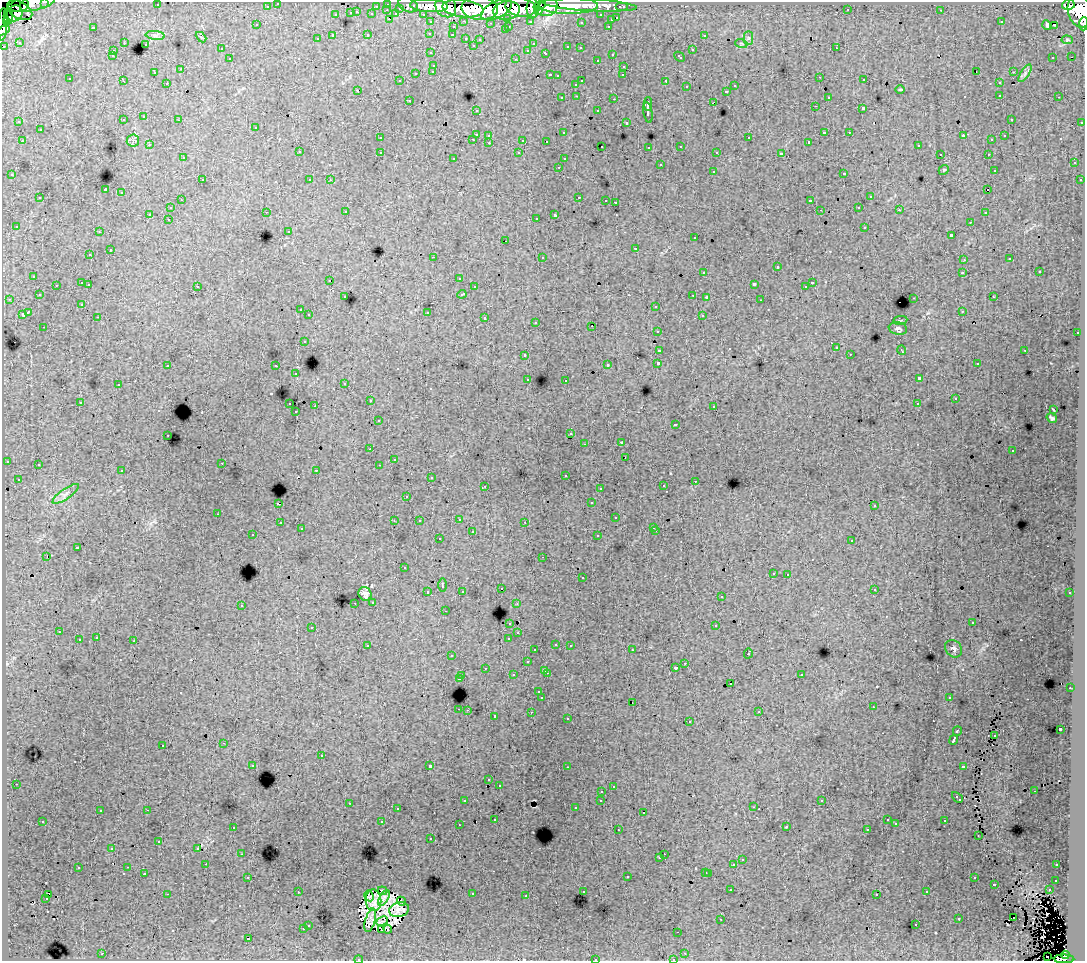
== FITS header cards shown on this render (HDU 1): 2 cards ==
NAXIS1  =                 1083
NAXIS2  =                  959

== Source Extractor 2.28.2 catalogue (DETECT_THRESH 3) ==
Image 1083 x 959 px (HDU 1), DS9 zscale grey, 1 PNG px = 1 image px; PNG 1087 x 963 px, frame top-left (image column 1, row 959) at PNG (2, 2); each listed source drawn as its Kron ellipse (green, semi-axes under 4 px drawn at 4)
Background 169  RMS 1.2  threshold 3.65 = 3 sigma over >= 5 px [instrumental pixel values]
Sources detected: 541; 12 with non-positive FLUX_AUTO (blend fragments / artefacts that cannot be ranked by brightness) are neither listed nor drawn; of the other 529, the 500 brightest by FLUX_AUTO listed and drawn (29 fainter detections omitted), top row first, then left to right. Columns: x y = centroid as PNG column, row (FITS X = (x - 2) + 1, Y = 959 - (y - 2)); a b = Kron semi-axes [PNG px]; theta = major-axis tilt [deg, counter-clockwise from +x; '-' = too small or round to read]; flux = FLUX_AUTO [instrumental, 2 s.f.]
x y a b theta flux
45 2 3 2 - 4500
278 3 3 3 - 2800
31 4 23 7 10 46000
388 4 3 3 - 5900
24 5 5 3 - 27000
157 5 3 2 - 88
408 5 10 6 -22 23000
590 5 47 6 -3 120000
1068 5 6 5 - 100000
267 6 3 3 - 2100
376 6 3 2 - 1200
429 6 19 6 -3 210000
446 6 11 10 - 180000
540 6 6 4 33 76000
569 6 29 8 0 280000
520 7 15 9 -10 300000
547 7 11 8 28 220000
622 7 6 3 0 3900
400 8 3 3 - 1100
463 8 21 8 -7 390000
480 8 18 11 -4 390000
533 8 10 6 89 140000
848 9 2 2 - 83
20 10 14 8 -29 62000
387 10 3 2 - 370
497 10 17 8 27 320000
506 10 13 9 8 220000
941 10 3 2 - 180
538 11 4 3 - 81000
1080 11 16 12 -74 420000
357 12 3 2 - 450
15 13 8 7 - 87000
351 13 3 3 - 1100
372 14 3 3 - 1500
396 14 4 3 - 1200
423 14 3 2 - 2700
336 15 3 3 - 540
601 15 3 3 - 2000
8 16 8 4 -87 79000
508 18 3 3 - 1400
617 18 3 3 - 680
389 19 3 2 - 450
611 20 3 3 - 560
464 21 3 2 - 510
530 21 3 3 - 1500
6 22 4 3 - 82000
431 22 3 3 - 2600
581 22 3 3 - 280
1001 22 3 2 - 64
490 23 3 2 - 110
3 24 16 4 87 90000
1084 24 6 2 85 18000
256 25 3 3 - 220
1047 25 5 3 - 440
1054 25 3 2 - 130
509 26 3 2 - 380
608 26 3 2 - 420
93 27 3 2 - 820
453 27 3 3 - 400
3 30 7 4 28 20000
505 30 3 3 - 220
430 33 3 3 - 180
155 35 9 4 -6 220
368 35 3 3 - 610
452 35 3 3 - 170
704 35 3 3 - 370
333 36 4 3 - 1700
201 37 6 4 -43 100
466 38 3 3 - 420
748 38 7 4 -89 170
317 39 3 3 - 210
480 40 3 3 - 150
1067 40 5 4 - 95
19 42 3 3 - 120
124 43 2 2 - 59
741 43 6 4 -19 110
145 44 3 3 - 370
533 44 3 3 - 200
473 45 3 3 - 290
3 46 3 3 - 1400
568 47 3 3 - 600
580 48 3 3 - 300
836 48 3 2 - 300
221 49 3 3 - 260
528 50 3 3 - 180
692 50 3 3 - 610
113 51 3 3 - 410
431 53 3 3 - 240
546 53 4 3 - 440
612 54 3 3 - 400
112 56 3 3 - 240
680 57 6 3 -43 650
1053 57 3 2 - 200
1071 57 2 2 - 120
230 59 3 3 - 320
516 59 3 2 - 730
597 60 3 3 - 270
434 65 3 3 - 440
624 66 3 3 - 330
181 69 4 3 - 69
433 71 3 3 - 350
976 71 2 2 - 120
154 72 3 3 - 230
1013 72 3 2 - 340
416 73 3 3 - 710
1025 73 10 4 58 230
550 75 3 2 - 680
623 75 3 2 - 220
557 76 3 3 - 140
820 77 3 2 - 120
70 79 3 2 - 130
864 80 3 2 - 280
123 81 3 2 - 84
400 81 3 2 - 74
582 81 3 2 - 700
666 81 4 3 - 1400
167 83 3 2 - 230
999 83 3 3 - 330
576 84 3 3 - 270
735 86 3 3 - 320
686 87 3 3 - 370
900 89 5 3 - 70
358 90 3 3 - 360
727 91 3 3 - 460
1000 95 3 2 - 430
577 96 3 2 - 330
828 97 3 3 - 330
1059 97 3 2 - 210
562 98 3 3 - 260
614 99 3 2 - 470
409 100 3 2 - 210
713 102 4 2 - 360
648 104 6 3 -90 2700
815 106 3 2 - 180
863 108 3 3 - 1200
476 110 3 2 - 180
598 111 3 3 - 460
648 112 10 3 -80 3000
144 117 3 3 - 340
1011 119 3 3 - 180
123 120 3 3 - 370
179 120 3 2 - 190
19 122 3 2 - 140
626 122 3 3 - 200
1082 122 3 3 - 990
256 127 3 3 - 330
40 130 3 3 - 350
824 132 3 3 - 980
849 132 3 2 - 230
564 133 3 3 - 200
476 134 3 3 - 1100
489 135 3 3 - 200
963 136 4 3 - 590
1004 136 3 3 - 170
380 138 3 3 - 260
749 138 3 3 - 510
473 139 3 2 - 430
523 140 3 3 - 1100
992 140 3 3 - 180
22 141 3 2 - 410
133 141 6 6 - 190
546 141 2 2 - 82
809 142 3 3 - 170
489 143 3 2 - 330
149 145 3 2 - 220
602 146 2 2 - 86
681 146 3 3 - 280
918 146 3 3 - 250
649 147 3 3 - 260
299 152 3 3 - 440
380 152 3 3 - 370
717 152 3 2 - 130
519 153 3 3 - 220
781 154 4 3 - 2200
940 154 3 2 - 120
988 154 3 2 - 240
183 158 3 3 - 210
454 158 3 3 - 200
564 159 3 3 - 160
1074 163 3 3 - 250
660 165 3 3 - 580
559 167 3 2 - 240
944 170 5 4 - 100
994 170 3 3 - 130
713 171 3 3 - 460
843 173 3 3 - 410
12 175 3 3 - 260
202 180 3 2 - 350
310 180 3 3 - 230
330 180 3 2 - 170
1080 180 3 3 - 260
105 190 4 3 - 8100
988 190 3 2 - 84
121 193 3 3 - 550
579 197 3 2 - 560
870 197 3 3 - 500
40 198 3 3 - 540
181 200 3 2 - 210
606 200 3 2 - 130
810 201 3 3 - 1500
615 202 3 2 - 1100
859 207 3 2 - 230
170 208 3 3 - 350
820 210 2 2 - 70
899 210 3 2 - 160
266 212 3 2 - 140
346 212 3 2 - 220
985 213 3 3 - 210
150 214 3 3 - 1200
555 215 4 3 - 2200
536 218 3 2 - 100
168 219 3 2 - 210
970 222 3 2 - 140
16 226 3 3 - 110
865 227 3 3 - 640
289 231 3 3 - 130
99 232 3 2 - 150
951 235 3 3 - 1200
694 238 3 3 - 180
506 241 3 2 - 200
635 248 3 3 - 600
110 250 3 3 - 590
90 255 3 2 - 220
433 257 2 2 - 830
542 257 3 3 - 400
1010 259 3 3 - 210
964 260 3 2 - 150
777 267 3 3 - 750
704 272 3 3 - 550
1039 272 3 3 - 720
962 273 3 3 - 65
34 276 3 3 - 330
459 278 3 2 - 120
330 280 3 2 - 96
82 283 3 3 - 870
813 283 3 3 - 560
89 284 3 2 - 360
754 284 4 3 - 1600
56 285 3 2 - 220
197 286 3 3 - 380
474 287 3 3 - 300
805 287 2 2 - 78
462 294 4 3 - 540
39 295 3 3 - 180
693 295 3 2 - 260
345 297 3 3 - 240
706 297 3 2 - 89
993 297 3 2 - 240
914 298 3 2 - 460
9 299 4 3 - 140
761 300 3 2 - 90
82 304 3 3 - 170
656 306 3 3 - 360
300 310 3 2 - 140
962 311 3 2 - 150
28 312 4 3 - 2000
427 312 3 3 - 810
22 314 3 3 - 810
309 315 3 3 - 340
702 315 3 2 - 240
98 317 3 2 - 180
485 318 3 3 - 510
900 320 7 3 8 97
536 322 3 3 - 200
592 326 3 2 - 92
44 327 3 2 - 160
898 329 9 6 -11 210
657 331 3 3 - 250
1077 333 3 2 - 390
304 341 3 3 - 400
836 348 3 3 - 230
659 350 4 3 - 1100
902 350 5 2 - 75
1025 350 3 2 - 470
850 354 3 3 - 160
525 355 3 3 - 280
658 363 3 3 - 2500
977 364 3 2 - 210
168 365 3 2 - 380
608 365 3 3 - 76
276 366 3 2 - 340
296 374 3 3 - 300
919 378 4 3 - 2400
528 379 3 3 - 220
566 380 3 2 - 1200
345 383 3 3 - 160
118 385 3 2 - 260
955 399 3 3 - 210
370 401 3 2 - 260
80 402 3 3 - 240
290 404 3 2 - 480
917 404 3 3 - 280
315 406 3 2 - 860
714 406 3 3 - 240
1053 409 4 2 - 68
296 412 3 2 - 200
1052 418 5 3 - 180
378 421 3 3 - 230
675 424 3 3 - 630
571 434 3 3 - 240
168 435 3 2 - 190
622 442 4 2 - 59
585 444 3 2 - 200
370 449 3 2 - 130
1013 451 3 3 - 190
625 457 3 2 - 70
394 459 2 2 - 76
7 461 3 3 - 360
222 463 2 2 - 200
38 465 3 3 - 420
379 465 2 2 - 71
316 470 3 2 - 330
122 471 3 2 - 130
565 475 3 3 - 340
431 478 3 2 - 100
18 479 3 3 - 240
695 481 3 2 - 170
485 486 3 2 - 240
663 486 3 3 - 270
600 488 3 2 - 140
66 494 16 5 35 420
407 496 3 3 - 190
592 503 3 3 - 120
278 504 3 3 - 1300
874 506 3 3 - 250
218 514 3 2 - 250
616 518 3 3 - 480
459 519 3 2 - 340
394 521 3 2 - 87
419 521 3 2 - 89
525 522 3 2 - 130
280 523 3 2 - 210
654 527 3 3 - 220
301 529 3 2 - 110
656 531 3 2 - 400
472 532 3 3 - 670
253 535 3 2 - 160
598 536 3 3 - 300
439 539 3 3 - 200
852 541 3 3 - 330
77 548 3 3 - 980
47 557 3 2 - 560
543 557 2 2 - 72
404 568 3 2 - 120
773 573 3 3 - 290
788 574 3 2 - 300
582 578 3 3 - 390
442 585 7 2 90 78
501 589 3 3 - 190
874 589 3 2 - 220
462 591 3 3 - 170
428 592 3 3 - 340
1070 593 3 3 - 210
365 594 7 6 - 380
721 597 3 3 - 270
373 602 3 3 - 340
355 603 3 2 - 240
517 604 4 3 - 63
241 605 3 3 - 340
445 611 3 2 - 140
510 623 3 3 - 340
972 623 2 2 - 84
716 626 3 3 - 590
312 627 3 3 - 270
59 632 3 2 - 190
518 633 3 2 - 140
96 638 3 2 - 250
509 638 3 3 - 560
79 640 3 3 - 650
134 641 3 3 - 840
556 644 3 2 - 190
570 645 3 2 - 310
368 646 4 3 - 240
954 649 9 8 - 290
535 650 3 3 - 200
632 650 3 2 - 180
748 653 5 3 - 860
452 656 3 2 - 170
527 662 3 3 - 400
685 663 3 2 - 340
485 668 3 2 - 230
676 668 3 3 - 310
545 670 3 3 - 330
547 673 3 2 - 470
801 674 3 3 - 380
513 675 3 3 - 370
462 676 3 2 - 340
459 679 4 3 - 1300
731 684 3 2 - 240
1070 688 3 2 - 230
539 692 3 3 - 250
949 697 3 2 - 86
542 698 3 3 - 2200
632 702 2 2 - 120
873 707 3 2 - 130
459 709 3 2 - 410
467 710 2 2 - 320
531 712 3 2 - 370
759 712 3 3 - 71
495 716 3 2 - 64
568 719 3 3 - 200
689 722 3 3 - 580
1060 729 3 3 - 2500
957 731 5 3 - 810
995 736 2 2 - 72
954 740 5 3 - 3600
224 743 3 2 - 270
163 745 3 3 - 260
321 756 3 3 - 660
253 765 3 2 - 230
430 766 3 3 - 3500
963 766 4 3 - 700
567 767 3 2 - 120
489 780 3 3 - 280
16 784 3 2 - 200
499 785 3 3 - 340
613 786 3 2 - 170
602 791 3 2 - 310
1034 791 3 2 - 60
957 797 6 3 -43 850
601 800 3 3 - 330
465 801 3 2 - 130
822 801 3 3 - 160
349 803 3 2 - 400
753 807 3 2 - 280
575 808 3 3 - 190
398 809 3 3 - 180
147 810 3 2 - 390
100 811 3 2 - 250
643 813 3 2 - 290
495 819 3 3 - 210
887 820 3 2 - 140
43 821 3 3 - 260
945 821 3 3 - 550
382 822 3 3 - 840
896 824 3 3 - 89
459 825 3 2 - 100
233 827 3 3 - 340
786 827 3 2 - 59
867 829 2 2 - 60
618 830 3 2 - 190
978 835 3 2 - 61
431 839 3 3 - 270
159 841 3 3 - 290
112 848 3 2 - 120
198 848 3 2 - 150
242 854 3 3 - 220
664 854 3 2 - 170
660 858 3 3 - 280
742 860 3 3 - 380
206 864 2 2 - 210
734 864 3 3 - 1000
1057 865 3 2 - 210
128 867 3 2 - 410
78 868 3 3 - 600
706 872 3 3 - 460
144 873 3 2 - 330
709 873 3 3 - 520
248 877 3 2 - 340
627 877 3 3 - 810
974 878 3 3 - 360
1056 880 3 3 - 310
994 884 3 3 - 810
731 890 3 2 - 170
1049 890 3 2 - 420
298 891 3 2 - 91
383 891 5 4 - 92
583 891 3 3 - 330
927 892 3 3 - 340
167 894 3 2 - 870
472 894 3 3 - 560
877 894 3 3 - 150
49 895 3 2 - 140
369 896 5 3 - 180
526 896 3 2 - 210
384 898 9 3 59 170
46 899 3 2 - 150
373 900 11 8 -85 130
402 901 5 3 - 66
399 910 10 7 15 580
959 918 3 3 - 290
1013 918 2 2 - 160
721 919 3 2 - 97
370 920 12 5 74 200
382 921 6 4 25 240
308 925 3 3 - 390
916 925 3 2 - 200
303 929 3 3 - 480
388 929 5 2 - 160
381 930 3 2 - 140
678 932 3 2 - 69
248 939 3 3 - 1500
685 953 3 2 - 370
102 954 3 2 - 510
1065 955 4 4 - 59000
1047 956 2 2 - 160
359 959 4 3 - 120
595 959 3 3 - 510
673 959 3 2 - 190
1064 959 10 4 -1 85000
At the frame edge (FLAGS 8, measured only in part): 12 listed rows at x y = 45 2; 278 3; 31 4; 1080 11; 3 24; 1084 24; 3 30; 3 46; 359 959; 595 959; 673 959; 1064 959
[29 fainter detections neither listed nor drawn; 12 non-positive-flux detections neither listed nor drawn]